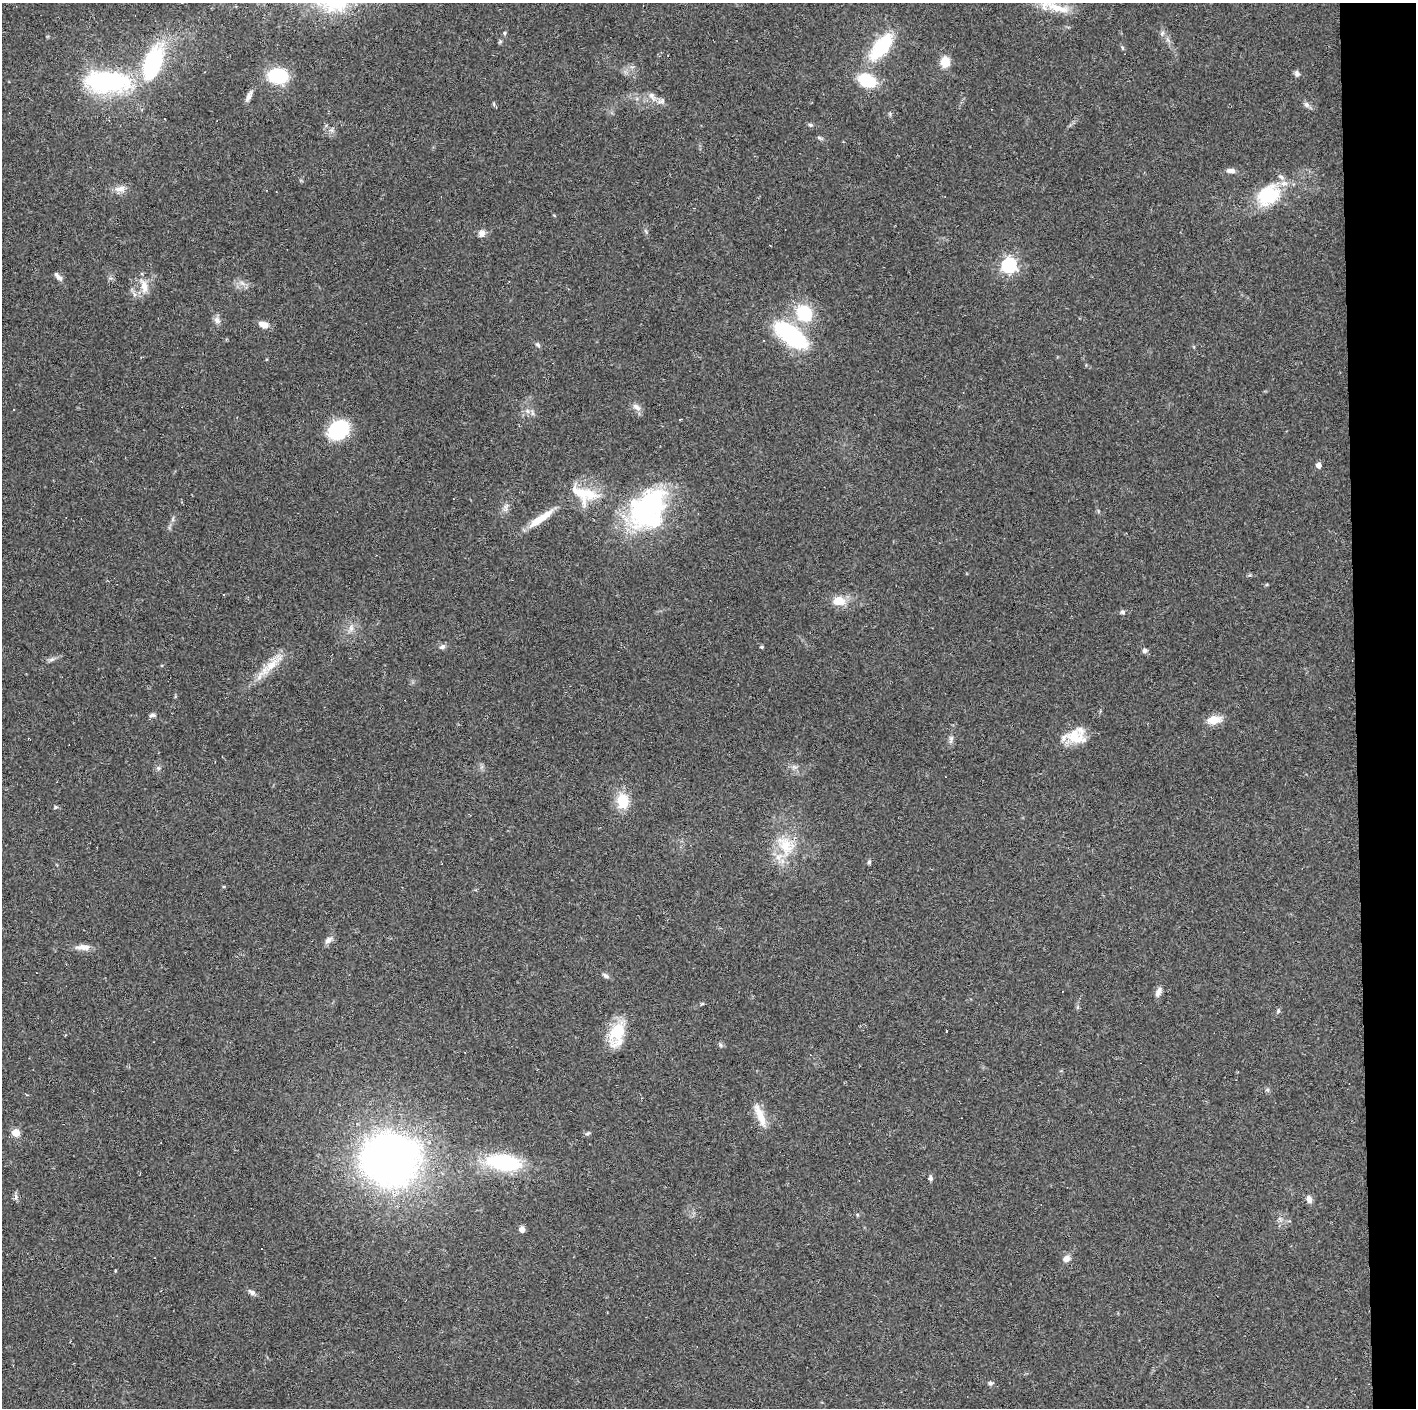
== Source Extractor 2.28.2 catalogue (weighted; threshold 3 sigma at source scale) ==
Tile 6 of 3 x 3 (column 3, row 2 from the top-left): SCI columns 2830-4243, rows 1407-2812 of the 4243 x 4220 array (HDU 1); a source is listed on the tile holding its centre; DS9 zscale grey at full resolution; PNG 1418 x 1410 px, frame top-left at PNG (2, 3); no overlay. Shown black and unused: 4% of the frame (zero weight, under 2 of 3 exposures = <1% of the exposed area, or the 3 px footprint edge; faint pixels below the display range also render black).
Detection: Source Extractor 2.28.2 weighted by HDU 2 'WHT'; one run over the whole footprint, this tile lists its part. Background 0.0866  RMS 0.0065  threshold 0.0292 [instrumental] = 3 sigma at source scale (4.5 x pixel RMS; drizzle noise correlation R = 1.50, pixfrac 1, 0.05/0.05 arcsec/px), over >= 5 px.
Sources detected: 91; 1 inside a brighter object's white glare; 8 cosmic-ray / hot-pixel residue — not listed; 4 inside a brighter listed object's ellipse — not listed separately; the other 78 listed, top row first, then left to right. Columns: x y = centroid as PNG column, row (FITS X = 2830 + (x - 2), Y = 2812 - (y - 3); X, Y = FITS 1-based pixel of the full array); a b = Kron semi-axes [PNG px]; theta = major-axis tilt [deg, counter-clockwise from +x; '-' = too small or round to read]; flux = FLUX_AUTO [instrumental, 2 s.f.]
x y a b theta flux
1057 8 42 10 -18 17
504 33 5 3 - 0.8
1162 33 8 4 46 1.4
881 47 27 13 50 47
945 62 11 9 83 9.5
153 63 44 21 69 63
1297 73 8 6 -68 1.9
278 76 12 9 -7 55
867 80 16 11 -23 29
106 81 39 18 -2 110
249 96 16 5 64 2.9
652 96 14 7 -57 3.8
1306 105 8 6 -46 2.2
890 114 6 4 -72 0.89
811 125 6 5 - 1.2
331 130 7 6 - 1.8
819 138 6 4 -2 1.1
1231 171 12 6 -4 2.9
120 189 17 8 6 4.9
1268 195 32 24 39 32
482 233 10 8 69 3.3
1009 265 6 6 - 180
58 276 15 5 -48 2.6
242 283 8 5 -45 2.3
144 286 22 9 -78 7.2
804 313 20 18 -51 29
217 320 10 8 -52 2.9
263 324 12 7 -14 4.8
791 335 30 12 -37 98
538 345 8 5 -38 1.3
637 407 14 7 -32 3.3
527 411 7 6 - 2.2
680 419 4 2 - 0.53
338 430 16 13 33 51
1319 465 5 5 - 4.1
587 493 38 14 -16 19
506 507 14 5 78 2.6
648 510 51 31 50 110
541 518 37 8 34 14
173 519 7 4 72 1.2
839 601 13 9 1 11
1123 612 6 6 - 1.5
351 628 10 6 81 3.2
442 647 8 6 28 2
762 647 4 3 - 0.93
1145 651 7 6 - 1.6
52 659 9 4 19 1.6
271 665 41 11 42 15
152 715 9 5 6 1.5
1214 720 16 10 14 9.3
1075 737 27 16 -17 16
951 740 12 5 80 2.2
623 801 22 16 -86 14
56 807 5 5 - 0.87
786 845 29 21 -53 24
869 862 6 4 89 1.2
224 887 5 3 - 0.7
328 940 12 7 38 3.1
83 947 22 7 -1 5.1
606 976 11 5 -33 1.8
1158 992 12 7 67 3.4
702 1004 6 4 28 0.81
1278 1011 7 5 87 1.2
617 1031 29 17 60 22
720 1045 6 4 -88 1.1
1267 1090 6 4 19 0.93
760 1116 34 9 -67 11
16 1133 5 5 - 22
587 1134 8 3 19 1
390 1159 38 34 4 500
504 1162 30 14 -7 64
930 1178 6 5 - 1.6
16 1197 9 5 -85 1.7
1309 1199 10 7 -72 3.1
522 1229 6 6 - 3.6
1066 1259 9 8 - 3.6
252 1292 11 6 -35 2.2
990 1383 6 5 - 1.3